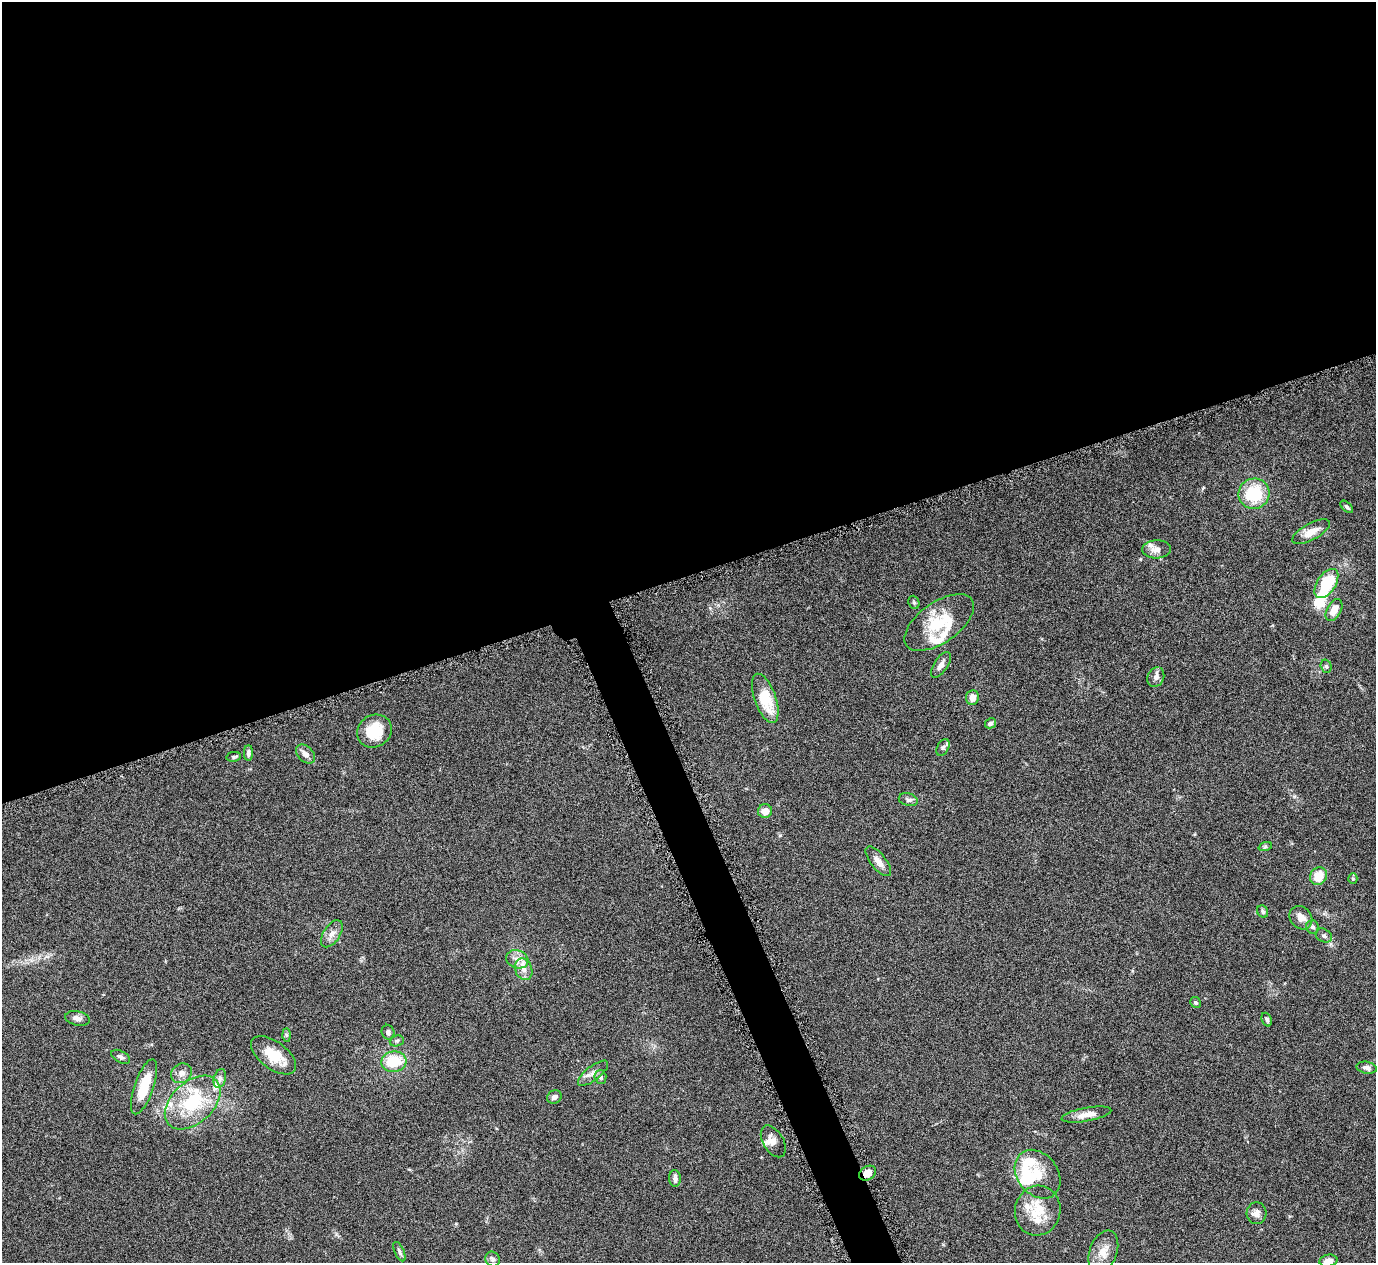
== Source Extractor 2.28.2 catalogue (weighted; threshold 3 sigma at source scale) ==
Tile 2 of 4 x 4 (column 2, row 1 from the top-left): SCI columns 1379-2752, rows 3946-5206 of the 5508 x 5497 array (HDU 1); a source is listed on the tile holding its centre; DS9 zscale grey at full resolution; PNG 1378 x 1265 px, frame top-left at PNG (2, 2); each listed source drawn as its Kron ellipse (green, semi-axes under 4 px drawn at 4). Shown black and unused: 48% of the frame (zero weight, under 4 of 8 exposures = <1% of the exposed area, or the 3 px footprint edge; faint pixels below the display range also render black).
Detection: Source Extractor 2.28.2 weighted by HDU 2 'WHT'; one run over the whole footprint, this tile lists its part. Background 0.174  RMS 0.0061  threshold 0.025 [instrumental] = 3 sigma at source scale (4.09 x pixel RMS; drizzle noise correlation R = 1.36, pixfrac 0.8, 0.05/0.05 arcsec/px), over >= 5 px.
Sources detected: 73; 4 inside a brighter object's white glare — neither listed nor drawn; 9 inside a brighter listed object's ellipse — not listed separately; the other 60 listed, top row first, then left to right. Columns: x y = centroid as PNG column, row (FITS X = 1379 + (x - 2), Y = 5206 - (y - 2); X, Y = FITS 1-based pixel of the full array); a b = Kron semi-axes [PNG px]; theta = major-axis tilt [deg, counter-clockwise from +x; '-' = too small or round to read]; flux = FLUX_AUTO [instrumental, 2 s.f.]
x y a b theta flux
1254 494 16 15 - 22
1347 507 7 4 -44 1.2
1311 532 21 8 29 6.9
1156 549 14 9 3 4.7
1326 583 16 9 56 27
914 602 7 5 -68 0.91
1334 610 12 7 61 6.4
939 623 40 20 35 25
941 665 15 6 56 3.5
1326 666 7 5 -73 1.1
1156 677 10 8 66 2.6
765 698 26 10 -70 19
972 698 7 6 - 4.4
990 723 6 5 - 1.8
374 731 18 16 33 18
943 748 9 5 63 1.4
248 753 8 4 90 1.6
305 754 11 7 -44 3.4
234 757 7 5 11 0.98
908 800 10 6 -15 1.7
765 811 7 6 - 4.3
1265 847 7 4 19 0.83
878 861 18 7 -51 4.3
1318 876 9 8 - 10
1353 879 5 4 - 0.64
1263 911 6 5 - 1.4
1301 918 12 10 -50 4.9
1313 927 7 6 - 1.5
332 934 15 8 57 4
1324 936 9 6 -31 1.8
517 959 11 9 -19 4.2
524 969 11 8 -66 4
1196 1003 6 5 - 1
78 1018 12 7 -11 2.4
1267 1020 7 5 -68 1.3
388 1032 7 6 - 1.7
286 1035 7 4 -89 0.88
397 1041 7 5 21 1.1
274 1055 26 13 -37 13
121 1057 10 5 -29 1.8
394 1062 13 10 7 17
1367 1068 10 6 -12 2.2
181 1073 11 9 37 3.5
593 1073 18 7 38 3.6
600 1077 6 6 - 1.6
220 1078 9 6 73 2
144 1087 29 9 71 16
554 1097 8 6 23 2
193 1103 32 21 43 31
1086 1115 25 7 10 5.4
773 1141 17 10 -59 4
868 1173 9 7 31 5.4
1038 1174 26 20 -52 14
675 1178 8 6 -86 2.3
1038 1211 25 22 75 17
1256 1213 11 10 - 3.4
1103 1251 22 13 70 8.1
399 1252 10 4 -65 1.4
493 1259 8 7 - 1.7
1328 1261 9 6 10 2.9
Overlapping masked pixels (flux is a lower limit): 1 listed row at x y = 868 1173
Isophote crosses this tile's border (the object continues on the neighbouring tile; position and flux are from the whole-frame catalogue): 1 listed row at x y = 1328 1261